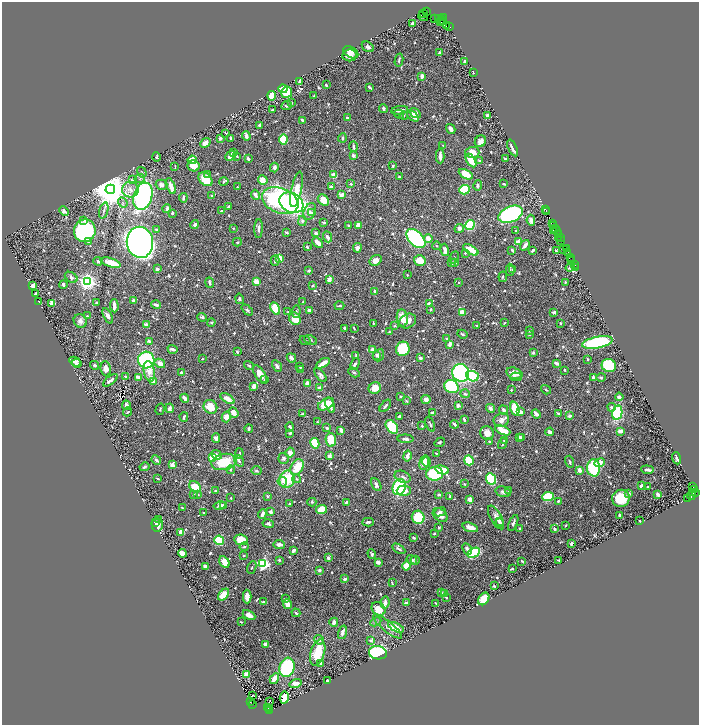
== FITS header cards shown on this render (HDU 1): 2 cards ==
NAXIS1  =                 1394
NAXIS2  =                 1446

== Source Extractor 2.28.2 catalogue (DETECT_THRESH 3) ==
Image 1394 x 1446 px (HDU 1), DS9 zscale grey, zoomed out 1/2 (1 PNG px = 2 x 2 image px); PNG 701 x 727 px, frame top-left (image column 2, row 1446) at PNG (2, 2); each listed source drawn as its Kron ellipse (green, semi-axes under 4 px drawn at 4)
Background 0.738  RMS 0.0089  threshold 0.0268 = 3 sigma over >= 5 px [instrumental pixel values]
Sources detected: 916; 53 cannot appear on this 1/2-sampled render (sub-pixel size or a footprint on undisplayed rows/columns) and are neither listed nor drawn; of the other 863, the 500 brightest by FLUX_AUTO listed and drawn (363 fainter detections omitted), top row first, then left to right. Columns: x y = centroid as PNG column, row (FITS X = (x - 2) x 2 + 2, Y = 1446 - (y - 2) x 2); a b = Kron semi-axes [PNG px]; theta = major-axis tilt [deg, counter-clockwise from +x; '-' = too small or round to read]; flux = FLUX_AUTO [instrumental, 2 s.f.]
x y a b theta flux
426 12 2 1 - 20
424 13 3 2 - 270
423 16 5 2 - 520
444 17 3 2 - 99
438 18 3 1 - 29
435 19 3 1 - 51
442 20 5 2 - 140
440 22 3 2 - 520
412 23 3 2 - 2.7
446 25 2 1 - 52
449 26 2 2 - 77
368 47 6 5 - 4.5
351 52 8 5 -29 10
439 53 3 3 - 2.8
350 55 7 6 - 11
399 60 6 2 77 2.7
465 61 2 2 - 12
473 72 2 2 - 2.2
422 76 4 3 - 8.6
300 81 3 2 - 5.2
326 85 3 2 - 3
370 87 4 2 - 3.4
283 89 4 3 - 56
287 92 5 5 - 53
272 96 4 4 - 31
314 96 2 2 - 2.8
291 103 3 2 - 2.2
287 106 5 4 - 3.6
383 109 4 3 - 4.1
273 110 4 3 - 2.7
400 110 8 3 9 8.9
415 113 6 4 -34 11
399 114 5 3 - 2.1
487 115 2 2 - 9.6
404 116 4 3 - 1.9
413 116 7 3 -42 8.9
347 118 3 3 - 3.8
302 121 4 2 - 5.9
260 125 3 2 - 7.8
451 129 5 3 - 8
226 133 4 2 - 2
246 136 4 2 - 9.7
230 138 2 2 - 2.7
342 138 4 3 - 5.3
220 139 4 3 - 3.6
283 139 5 3 - 100
480 141 6 5 - 11
205 143 6 4 39 16
443 145 2 2 - 3.2
353 147 5 3 - 5
513 148 9 2 -64 7.4
233 152 3 2 - 6.9
472 152 7 5 2 19
353 155 3 3 - 5.3
231 156 6 4 42 15
237 156 4 2 - 2
440 156 7 3 -90 12
156 157 4 4 - 2.7
248 159 4 3 - 5.8
505 159 3 2 - 3.5
192 160 4 4 - 29
471 160 7 4 -58 36
480 161 3 3 - 4
175 166 3 2 - 2.1
193 166 6 5 - 26
393 166 4 4 - 2.4
274 167 5 3 - 5.4
142 172 5 3 - 2.3
207 174 4 2 - 2.7
466 174 7 4 -29 33
334 175 3 3 - 25
399 177 2 2 - 2.4
140 178 5 4 - 3.5
205 179 8 5 -43 46
132 180 4 3 - 1.9
263 180 5 4 - 19
224 181 5 2 - 4.8
351 184 3 3 - 3.4
504 184 3 2 - 2
162 185 6 5 - 9.8
478 185 5 3 - 3.7
171 186 8 3 -69 20
237 187 2 2 - 3.5
331 187 3 3 - 6.9
110 189 5 5 - 7300
296 189 18 5 78 37
130 190 8 7 - 13
464 190 5 4 - 110
255 195 5 3 - 10
342 195 3 2 - 18
143 196 14 9 72 440
212 196 3 2 - 3.5
183 198 4 2 - 3
323 200 6 5 - 28
280 201 19 12 -23 310
123 202 5 3 - 2.7
291 203 12 9 -30 420
228 207 4 2 - 3.5
167 209 4 3 - 6.8
545 209 3 2 - 67
64 211 5 3 - 10
104 211 8 3 71 3.3
222 211 2 2 - 4.9
310 212 9 6 64 8.9
546 212 2 2 - 26
172 213 3 2 - 3.1
312 213 4 3 - 2.3
511 214 13 7 23 490
84 220 3 3 - 5.5
531 220 5 4 - 5.8
302 221 5 4 - 3.8
324 222 4 2 - 2.3
552 224 2 1 - 30
195 225 4 3 - 4.6
358 225 4 3 - 16
470 225 5 4 - 120
554 225 2 2 - 54
348 226 2 2 - 5.4
233 228 2 2 - 2
259 228 9 3 87 5.3
459 228 5 4 - 6.7
556 229 2 1 - 58
156 230 3 2 - 2.8
553 230 3 1 - 28
85 231 11 11 - 300
516 231 2 2 - 3.8
556 231 3 2 - 100
287 233 4 2 - 2.1
316 233 3 3 - 4.3
558 234 2 1 - 110
327 237 5 3 - 7.2
416 238 12 7 -45 190
428 238 4 3 - 15
558 238 3 1 - 92
560 238 2 1 - 19
88 241 2 2 - 12
561 241 3 2 - 140
140 242 15 13 -81 2100
237 242 4 3 - 2.7
518 242 2 2 - 28
318 243 6 2 -45 17
525 245 6 3 56 7
437 246 4 3 - 2
307 247 3 2 - 4.8
357 248 5 4 - 9.5
564 249 2 1 - 16
566 249 4 1 - 68
445 250 6 3 -75 9.2
471 250 8 3 -31 34
512 250 3 2 - 4.1
533 250 3 2 - 5.1
556 251 3 2 - 2.6
568 252 2 1 - 38
465 253 3 3 - 2.3
454 257 6 3 63 2
570 257 3 1 - 53
280 259 4 3 - 29
572 259 2 1 - 24
275 260 5 2 - 3.7
376 260 6 5 - 17
420 260 6 5 - 30
98 261 4 4 - 4.8
571 261 2 1 - 67
455 262 3 3 - 3.7
111 263 10 3 -18 34
452 263 3 3 - 3.9
574 264 2 1 - 24
570 266 5 3 - 5.3
576 268 3 2 - 110
157 269 4 3 - 4.2
513 269 4 3 - 2.7
309 270 3 3 - 3.5
510 270 6 2 -90 2.1
407 275 2 2 - 1.9
71 277 7 5 -32 6.2
503 277 5 3 - 2.4
329 279 4 3 - 12
87 282 4 3 - 1100
256 282 4 3 - 16
565 282 3 2 - 2.9
210 283 5 3 - 4.8
459 283 2 2 - 2.8
63 285 4 2 - 3.4
33 286 3 3 - 12
312 286 3 3 - 2.3
374 291 2 2 - 3.5
35 293 2 2 - 4.7
239 299 5 3 - 3.2
39 301 2 2 - 2.2
133 301 3 2 - 8.9
303 302 3 2 - 2.4
52 303 4 3 - 14
96 303 3 2 - 2.5
429 303 3 2 - 6.3
156 305 5 2 - 6.9
114 306 6 2 -88 13
339 306 5 2 - 2.7
275 308 6 4 -63 66
431 309 2 2 - 3.4
247 310 6 3 -44 3.4
310 310 3 3 - 9.3
288 312 3 3 - 2.3
296 312 6 2 85 2.1
462 312 3 3 - 19
554 312 4 3 - 4.5
87 316 2 2 - 2.3
108 316 8 4 -64 6.7
202 317 4 3 - 3.5
402 318 8 5 -81 24
295 319 6 5 - 27
80 321 7 6 - 7.7
408 321 9 7 30 14
211 322 4 3 - 2.3
373 323 3 2 - 2.1
504 323 3 2 - 2
560 323 2 2 - 2.2
146 325 3 3 - 16
477 325 3 2 - 1.9
395 326 2 2 - 2.4
344 328 3 2 - 5.3
354 328 4 2 - 2.2
530 331 3 3 - 1.9
389 332 3 3 - 2.3
462 334 5 2 - 2.8
529 334 2 2 - 2.1
447 339 3 2 - 2
305 340 6 3 -27 2.2
311 340 7 4 -22 3.3
149 341 3 2 - 7
597 342 15 5 11 190
450 344 4 3 - 8.8
173 349 5 3 - 7.2
403 349 7 6 - 120
372 350 3 3 - 7.1
237 352 2 2 - 3.3
533 352 3 3 - 2.5
356 355 3 3 - 2.3
376 355 4 3 - 2.3
379 355 6 5 - 6.7
291 358 5 3 - 7.2
420 358 3 2 - 6
202 359 3 2 - 2
587 359 3 2 - 2.1
146 360 8 8 - 190
75 361 6 4 -27 12
77 363 4 3 - 5.4
160 363 5 4 - 11
323 363 7 3 31 19
556 363 4 2 - 9
355 364 6 3 62 3.5
95 365 4 3 - 3.7
249 365 5 3 - 2.9
609 365 7 6 - 93
277 366 6 3 -60 5.7
300 367 3 2 - 2.2
106 369 7 5 -82 11
300 369 3 2 - 1.9
565 370 2 2 - 3.7
149 371 10 5 -78 19
181 372 3 2 - 6.9
354 372 6 3 -29 2.3
461 373 9 8 - 340
514 373 8 5 -16 14
260 374 10 5 -57 22
320 375 8 4 -52 4.9
125 376 2 2 - 2.2
473 376 6 5 - 82
139 377 3 2 - 12
516 377 6 3 -5 2.7
601 377 5 3 - 2.4
593 378 4 3 - 5.4
110 380 8 3 37 9.8
265 380 3 3 - 2.4
153 382 4 3 - 6
307 384 4 3 - 16
254 386 4 3 - 14
451 386 7 6 - 140
320 388 4 3 - 12
375 388 6 5 - 25
511 390 2 2 - 1.9
546 390 5 3 - 2.5
465 394 5 3 - 2.3
400 396 3 2 - 2.9
619 397 4 3 - 6.3
185 398 4 2 - 13
227 399 8 4 -33 19
426 399 5 4 - 9.1
406 401 3 2 - 2.1
326 404 9 5 30 42
126 405 5 3 - 10
330 405 8 4 -70 14
458 405 3 3 - 7.6
385 406 7 3 50 4.5
210 407 7 6 - 34
612 407 4 3 - 4.5
170 408 4 3 - 13
490 408 4 3 - 6.2
160 409 6 3 75 2.4
515 409 7 4 -73 36
504 410 5 3 - 5.6
128 412 4 3 - 2
520 412 4 3 - 9.5
234 413 5 4 - 16
433 413 2 2 - 18
558 413 4 2 - 2.8
617 413 7 5 79 100
303 414 4 2 - 3.2
536 414 5 2 - 8.5
399 416 2 2 - 4.8
569 416 3 2 - 4.4
184 417 5 2 - 3.8
226 417 5 4 - 15
464 419 4 2 - 4.6
501 420 8 7 - 11
317 422 4 3 - 2.1
430 424 8 3 -67 3.1
454 424 4 2 - 4.2
422 426 2 2 - 5.5
290 427 5 3 - 6.6
392 427 8 5 -51 98
249 428 4 2 - 2.2
327 428 3 3 - 4
341 430 3 3 - 9.6
503 430 8 3 -26 38
620 431 4 2 - 12
550 432 4 3 - 5.7
290 433 4 3 - 3.2
487 433 7 6 - 12
522 437 3 3 - 3.6
216 438 5 4 - 5.3
519 438 4 3 - 8.9
405 439 8 4 -2 4.6
331 440 7 5 -81 43
505 440 3 3 - 3.8
440 442 5 3 - 2.6
490 442 3 2 - 2.3
315 443 5 3 - 78
502 444 5 2 - 3.3
239 453 5 2 - 2.8
290 453 5 4 - 14
436 453 2 2 - 2.2
217 455 5 3 - 8.5
329 456 3 3 - 7.7
407 456 5 3 - 11
212 457 4 4 - 37
284 458 5 5 - 4.7
677 458 6 2 -71 3.5
156 460 5 3 - 4.6
469 460 5 4 - 54
239 461 6 3 -56 4.7
224 462 12 8 11 62
426 462 5 2 - 5.4
570 462 6 3 -73 2.3
424 463 7 4 77 17
599 463 5 3 - 19
172 465 3 2 - 30
145 467 5 3 - 3.3
297 467 8 6 57 47
593 468 8 6 -86 110
231 470 4 3 - 2.9
442 470 7 4 -15 27
579 470 3 3 - 17
647 470 6 2 -6 6.9
256 471 5 3 - 2.1
435 474 8 7 - 190
403 477 8 5 -24 6.7
158 479 4 2 - 2
287 479 9 7 79 63
297 479 4 3 - 2.1
491 479 6 5 - 130
282 482 4 4 - 5.6
376 484 7 3 -61 6.4
464 484 3 2 - 3.1
641 486 3 2 - 6.2
692 486 3 1 - 100
195 487 7 5 -40 33
399 487 8 6 67 130
648 487 2 2 - 2.1
694 490 2 1 - 32
215 491 3 2 - 2.4
404 491 7 5 1 23
509 491 3 2 - 3.2
503 492 8 5 -17 5.5
695 492 3 1 - 82
693 493 2 1 - 170
197 494 4 3 - 3.2
629 494 3 3 - 6.2
658 494 3 2 - 8.8
193 495 4 3 - 3.1
439 495 3 3 - 3.7
267 496 3 2 - 2.1
450 496 2 2 - 2.1
691 496 4 2 - 290
548 497 6 4 7 130
231 498 2 2 - 2.3
621 498 9 8 - 55
470 499 3 3 - 15
688 499 2 1 - 23
558 501 3 2 - 3.9
312 502 4 3 - 2.3
346 502 4 3 - 2.2
290 504 2 2 - 5.1
220 506 6 4 12 8.2
223 506 3 2 - 2.6
182 508 3 2 - 2
321 509 5 4 - 50
271 512 2 2 - 13
440 512 6 3 22 6.2
204 513 2 2 - 2.9
262 514 5 2 - 8.9
440 515 8 5 -41 13
620 516 3 2 - 7.8
418 517 7 6 - 83
496 517 13 5 -61 12
159 520 3 3 - 2.5
500 521 3 2 - 3
640 521 2 2 - 2.8
155 522 3 2 - 2.1
368 522 6 3 3 4.6
500 523 3 3 - 3.5
513 523 8 3 68 4.3
268 524 6 4 -11 4.1
157 525 7 6 - 11
566 525 2 2 - 1.9
470 527 8 4 -17 15
439 528 3 3 - 2
520 528 2 2 - 2.6
555 529 3 3 - 4.3
181 532 4 3 - 9.5
434 534 3 3 - 2
414 538 3 2 - 4.4
219 540 5 4 - 63
241 540 6 5 - 43
572 543 3 2 - 8.8
279 544 5 3 - 8.5
244 547 4 2 - 1.9
399 549 7 3 -32 3.8
467 549 6 4 -63 6.3
293 550 4 2 - 9.1
182 553 4 4 - 15
473 553 7 4 29 110
372 554 5 3 - 4.2
244 555 2 2 - 2
328 558 3 2 - 7.2
279 560 3 3 - 3.1
412 560 5 4 - 5.8
415 560 4 3 - 2
558 560 3 2 - 2.1
522 561 3 2 - 3.4
224 562 6 4 -60 15
378 562 3 3 - 9.6
263 564 3 3 - 340
205 566 4 3 - 8
406 566 4 4 - 53
252 568 6 3 68 2.1
512 569 4 2 - 2.3
319 570 2 2 - 14
345 579 3 2 - 5.7
392 583 4 2 - 2.1
494 586 2 2 - 3.4
441 593 4 3 - 2.3
444 593 3 2 - 2.9
224 595 7 4 48 24
247 597 7 4 -89 12
446 597 3 2 - 2.3
285 599 3 2 - 3.1
484 599 7 5 55 50
263 602 3 3 - 4.4
385 602 6 3 80 11
406 603 4 2 - 4.5
436 603 2 2 - 2.8
287 604 5 4 - 12
378 609 7 6 - 25
296 613 4 3 - 2.8
249 615 7 4 -28 12
241 622 3 2 - 2.4
334 622 4 3 - 7.9
376 622 6 4 27 3.8
387 627 18 5 -38 11
396 627 8 4 -26 24
342 632 7 3 72 7
319 640 5 4 - 5.1
371 640 3 3 - 3.7
265 644 3 3 - 6.5
318 653 13 7 73 66
378 653 9 6 -9 250
321 663 4 3 - 3.5
287 667 10 7 73 260
246 674 3 3 - 33
274 679 6 3 60 21
328 680 3 2 - 3.9
295 683 6 3 17 17
252 696 3 1 - 5.2
284 698 6 4 81 37
270 701 2 1 - 3.5
250 702 2 1 - 13
252 704 3 2 - 230
268 708 2 1 - 73
269 708 2 2 - 130
269 710 2 2 - 130
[363 fainter detections neither listed nor drawn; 53 sub-pixel or undisplayed-footprint detections neither listed nor drawn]